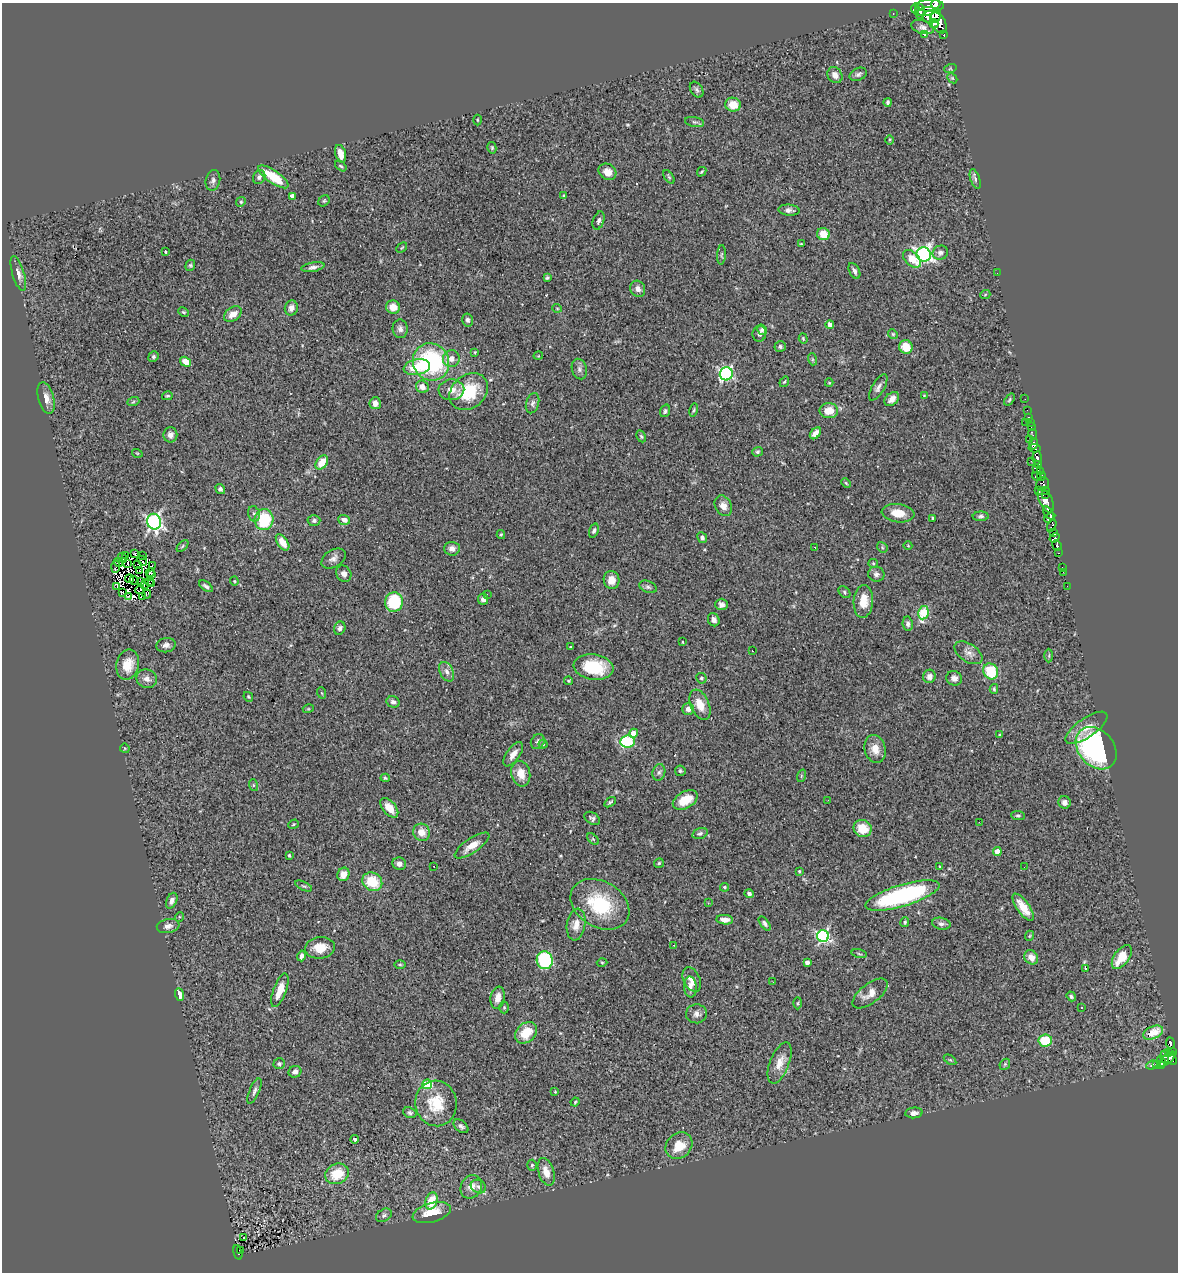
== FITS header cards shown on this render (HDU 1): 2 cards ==
NAXIS1  =                 1176
NAXIS2  =                 1270

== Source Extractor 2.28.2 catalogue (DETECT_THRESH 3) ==
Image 1176 x 1270 px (HDU 1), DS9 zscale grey, 1 PNG px = 1 image px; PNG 1180 x 1274 px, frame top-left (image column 1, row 1270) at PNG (2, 3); each listed source drawn as its Kron ellipse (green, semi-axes under 4 px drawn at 4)
Background 0.711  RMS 0.054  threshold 0.163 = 3 sigma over >= 5 px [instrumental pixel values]
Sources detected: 346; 9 with non-positive FLUX_AUTO (blend fragments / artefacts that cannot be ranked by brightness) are neither listed nor drawn; the other 337 listed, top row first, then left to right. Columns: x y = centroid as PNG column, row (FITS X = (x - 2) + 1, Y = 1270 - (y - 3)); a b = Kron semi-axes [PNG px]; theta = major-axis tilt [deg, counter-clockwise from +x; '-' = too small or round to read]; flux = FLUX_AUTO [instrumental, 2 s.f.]
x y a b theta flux
936 4 5 4 - 500
930 6 14 6 0 1300
915 9 5 4 - 290
920 12 7 5 -88 260
926 12 10 3 8 350
893 14 3 2 - 5.7
936 15 7 5 69 260
931 16 9 6 9 600
934 23 4 3 - 290
939 23 11 6 -62 890
923 27 11 6 -17 13
924 34 3 2 - 8.1
944 35 3 3 - 63
950 69 6 4 18 4.6
858 74 9 6 26 11
835 75 8 7 - 25
952 78 6 4 -44 4.3
697 90 8 6 -58 9.1
888 102 4 3 - 7.2
733 105 8 7 - 59
477 120 5 3 - 3.6
695 122 9 5 -10 7.8
890 140 4 3 - 3.6
492 148 6 4 -77 5
340 154 9 5 -74 37
341 166 6 4 -37 5.1
607 172 9 7 -33 29
702 172 5 3 - 4.3
259 177 7 6 - 12
273 177 18 6 -34 120
669 177 7 4 -55 5.2
975 179 10 4 -71 11
213 180 10 7 77 13
563 195 3 3 - 3.9
292 196 4 4 - 20
324 201 6 5 - 5.5
241 202 5 4 - 4.6
789 210 10 5 -4 15
599 221 9 5 71 11
823 234 6 6 - 52
801 244 3 2 - 2.9
402 248 6 3 44 4.3
165 252 3 3 - 4
940 253 8 7 - 15
924 254 7 7 - 1100
721 255 10 4 87 6.4
912 259 10 6 -45 70
190 265 6 4 68 5.5
313 267 11 4 11 14
854 271 8 5 -63 13
997 273 2 2 - 6.1
18 274 18 6 -73 21
547 278 4 3 - 5.7
638 289 8 7 - 22
985 295 5 3 - 3.6
393 307 7 6 - 39
291 308 7 6 - 19
557 308 5 3 - 3
183 312 5 3 - 4.3
233 314 10 6 34 32
468 320 6 5 - 9.2
830 325 4 4 - 26
400 329 9 7 -85 14
762 330 5 4 - 6.7
759 334 8 7 - 15
893 334 5 4 - 4.5
803 339 5 4 - 4.6
780 346 6 5 - 7.9
906 347 7 6 - 68
475 352 3 3 - 3.8
538 356 5 3 - 2.6
153 357 5 5 - 6.6
451 359 8 8 - 23
812 359 6 4 -72 5.3
186 362 5 4 - 38
431 362 19 18 - 410
417 367 13 7 12 100
579 369 10 7 -73 14
726 374 6 6 - 630
784 382 5 3 - 3.7
829 383 4 4 - 3.4
422 387 6 6 - 24
878 387 15 6 60 17
451 390 13 10 4 33
469 392 21 16 39 160
167 396 5 4 - 5.2
924 396 4 4 - 3
46 398 16 8 -75 33
892 399 8 6 43 27
1009 399 7 4 54 5.5
1025 399 2 2 - 11
133 402 6 4 20 5.2
375 403 6 5 - 23
533 403 10 6 73 12
694 410 7 4 76 5.2
1027 410 2 2 - 7.2
665 411 6 5 - 7.8
829 411 9 7 -1 50
1029 417 3 2 - 15
1026 422 2 2 - 11
1030 423 2 2 - 14
1031 427 3 2 - 11
815 433 7 4 49 23
1033 434 5 3 - 19
170 435 7 7 - 16
641 436 6 3 -63 4.9
1029 439 3 2 - 5.8
1034 444 6 4 77 320
1035 448 6 3 -5 210
758 452 5 4 - 6
137 453 5 3 - 3.2
1037 458 7 4 85 180
1031 461 2 2 - 4.8
322 462 8 5 54 56
1039 464 3 2 - 41
1036 468 4 3 - 53
1040 472 3 2 - 28
1036 476 4 3 - 97
1042 476 4 3 - 57
846 483 5 3 - 3.8
1042 484 7 6 - 180
220 489 5 4 - 8.7
1038 490 3 3 - 110
1045 490 4 3 - 37
1045 494 3 2 - 10
1046 500 13 6 -64 590
723 506 11 8 -62 24
898 513 16 9 -7 54
1049 513 7 4 -54 580
254 514 8 6 -74 10
981 516 8 5 2 8.6
1050 517 6 4 34 510
933 518 4 3 - 4.5
264 520 10 9 - 170
344 520 6 5 - 22
314 521 6 5 - 8.9
154 522 8 7 - 860
1052 526 6 3 62 150
594 531 7 4 71 9.2
1054 533 4 3 - 14
501 534 4 4 - 4.3
702 538 5 4 - 11
1055 538 5 3 - 220
283 542 9 5 -56 41
1057 545 5 4 - 130
183 546 7 4 46 5.4
908 546 4 3 - 2.7
882 547 6 4 -48 5.2
815 548 3 2 - 9.2
452 549 8 7 - 22
1059 553 3 3 - 49
135 554 4 3 - 6.7
125 555 3 3 - 120
142 556 2 2 - 1.6
122 558 5 2 - 4
334 558 13 8 32 19
142 561 6 2 -49 0.55
118 562 5 3 - 6.5
873 563 5 4 - 4.1
127 564 3 2 - 4.1
138 565 3 2 - 2.4
152 566 3 2 - 5.5
116 567 6 3 86 22
1062 567 2 2 - 7.1
140 571 3 2 - 1.5
150 572 5 2 - 0.14
1063 572 2 2 - 5.7
344 574 8 7 - 17
876 574 8 7 - 13
152 575 3 2 - 2
129 579 4 3 - 9.8
134 580 5 2 - 4.8
612 580 9 8 - 33
141 581 4 2 - 4.1
149 581 4 3 - 1.7
234 581 4 4 - 3.3
152 583 2 2 - 4.4
145 584 5 2 - 0.28
117 586 4 2 - 8.6
206 586 8 4 -36 9.7
1067 586 3 2 - 4.3
648 587 9 5 -23 8.8
140 589 5 2 - 2.2
123 592 4 2 - 6.4
844 592 7 5 -45 6
147 594 4 3 - 1.2
487 594 3 3 - 3.9
129 596 3 3 - 3.9
143 596 3 2 - 340
483 599 5 5 - 13
863 601 16 9 86 56
394 602 9 9 - 180
722 604 6 5 - 14
923 613 6 5 - 220
714 620 7 5 -63 15
908 624 7 5 -82 9.6
340 628 7 5 66 12
683 642 3 2 - 2.9
166 645 10 7 8 17
571 647 3 2 - 2.7
752 651 3 2 - 3.1
968 653 16 9 -34 24
1049 656 7 3 90 4.6
128 665 15 11 77 62
594 667 20 12 -8 160
991 671 8 7 - 140
447 672 10 6 -62 18
929 676 7 6 - 16
701 678 5 5 - 6.1
954 678 8 7 - 17
147 679 10 9 - 21
569 681 4 4 - 4.6
994 689 5 4 - 4.9
322 693 6 3 -70 4
248 697 5 4 - 5
393 702 6 5 - 11
700 705 16 9 -67 53
308 709 5 3 - 3.2
688 709 6 6 - 18
1086 728 24 9 35 55
633 733 5 4 - 36
1000 735 4 3 - 4.7
628 741 7 6 - 280
538 742 8 6 57 11
543 744 4 4 - 4.7
125 748 5 4 - 4
1096 748 23 17 -49 690
875 749 14 10 -76 43
513 754 14 6 55 26
680 771 5 5 - 5.9
659 772 8 6 73 12
521 774 13 9 -77 45
801 776 6 4 72 4.7
385 778 4 4 - 5
253 785 6 4 -72 4.3
685 800 13 8 29 84
828 800 2 2 - 2.5
610 802 6 3 36 6.2
1065 802 6 6 - 16
389 808 11 6 -51 39
1018 815 7 4 -6 6.6
592 818 8 5 -33 9.9
979 822 2 2 - 2.8
294 824 5 4 - 4.2
863 828 9 8 - 68
422 832 9 8 - 35
700 833 8 5 17 8.7
593 839 7 4 -45 5.3
472 846 20 7 34 43
997 851 4 4 - 50
289 855 3 3 - 5.3
659 863 5 5 - 5.4
399 864 7 6 - 18
434 866 3 2 - 3.1
940 867 4 4 - 4.6
1024 867 3 2 - 3.1
799 871 4 4 - 4.1
343 874 7 6 - 37
372 882 10 9 - 110
304 886 9 4 -25 6.4
725 887 4 4 - 7.2
749 893 5 4 - 9.5
903 895 39 11 17 500
172 901 8 5 67 15
708 903 2 2 - 2.2
600 904 31 23 -31 230
1023 907 16 6 -55 49
179 917 5 3 - 3.4
725 920 8 5 -4 22
905 922 5 4 - 5.9
765 924 8 4 -53 9.4
941 924 9 6 -12 13
576 925 16 9 81 35
168 926 11 7 10 18
823 936 6 6 - 690
1029 936 5 3 - 3.4
674 945 2 2 - 2.7
320 948 15 11 7 57
859 954 8 3 -13 4.4
301 956 5 3 - 11
1031 957 8 6 -49 28
1122 957 14 7 55 85
545 960 9 8 - 280
602 962 5 3 - 3.7
807 962 4 4 - 13
400 964 5 3 - 4.1
1085 968 4 3 - 5.3
692 979 13 8 -64 29
773 982 2 2 - 2.7
690 987 10 6 -87 18
280 990 18 6 70 60
870 993 21 9 38 36
180 995 6 4 -69 32
1071 996 5 3 - 6.3
498 998 11 7 79 29
798 1003 6 4 88 5.2
504 1007 6 5 - 5
1082 1008 3 3 - 5.9
696 1014 10 9 - 18
526 1033 12 9 44 83
1153 1033 10 6 23 43
1045 1040 6 6 - 110
1170 1043 6 4 -85 93
1172 1051 3 3 - 130
1169 1053 4 2 - 70
1165 1057 6 4 -89 150
1167 1059 10 4 41 110
950 1060 7 4 -36 4.7
1172 1060 5 2 - 66
1161 1062 6 2 -80 40
780 1063 22 9 68 44
279 1064 5 5 - 6.5
1005 1064 6 4 47 5.9
1152 1065 6 4 23 5.4
1157 1065 4 2 - 16
295 1072 6 5 - 14
427 1084 5 5 - 220
254 1091 13 5 67 13
555 1091 3 2 - 2.7
575 1102 4 3 - 3.4
436 1103 23 21 -81 120
410 1113 7 5 -22 8.4
914 1113 9 5 5 14
461 1126 8 5 -40 11
355 1139 4 3 - 12
679 1146 14 12 44 67
532 1165 5 4 - 6.4
546 1172 14 7 -72 37
337 1174 12 10 25 96
478 1186 8 6 -28 13
471 1187 12 10 60 35
432 1201 9 6 72 77
432 1213 19 9 15 74
384 1215 8 6 30 10
243 1238 2 2 - 4.2
241 1250 3 3 - 22
238 1252 8 3 -76 74
At the frame edge (FLAGS 8, measured only in part): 1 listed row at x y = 936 4
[9 non-positive-flux detections neither listed nor drawn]